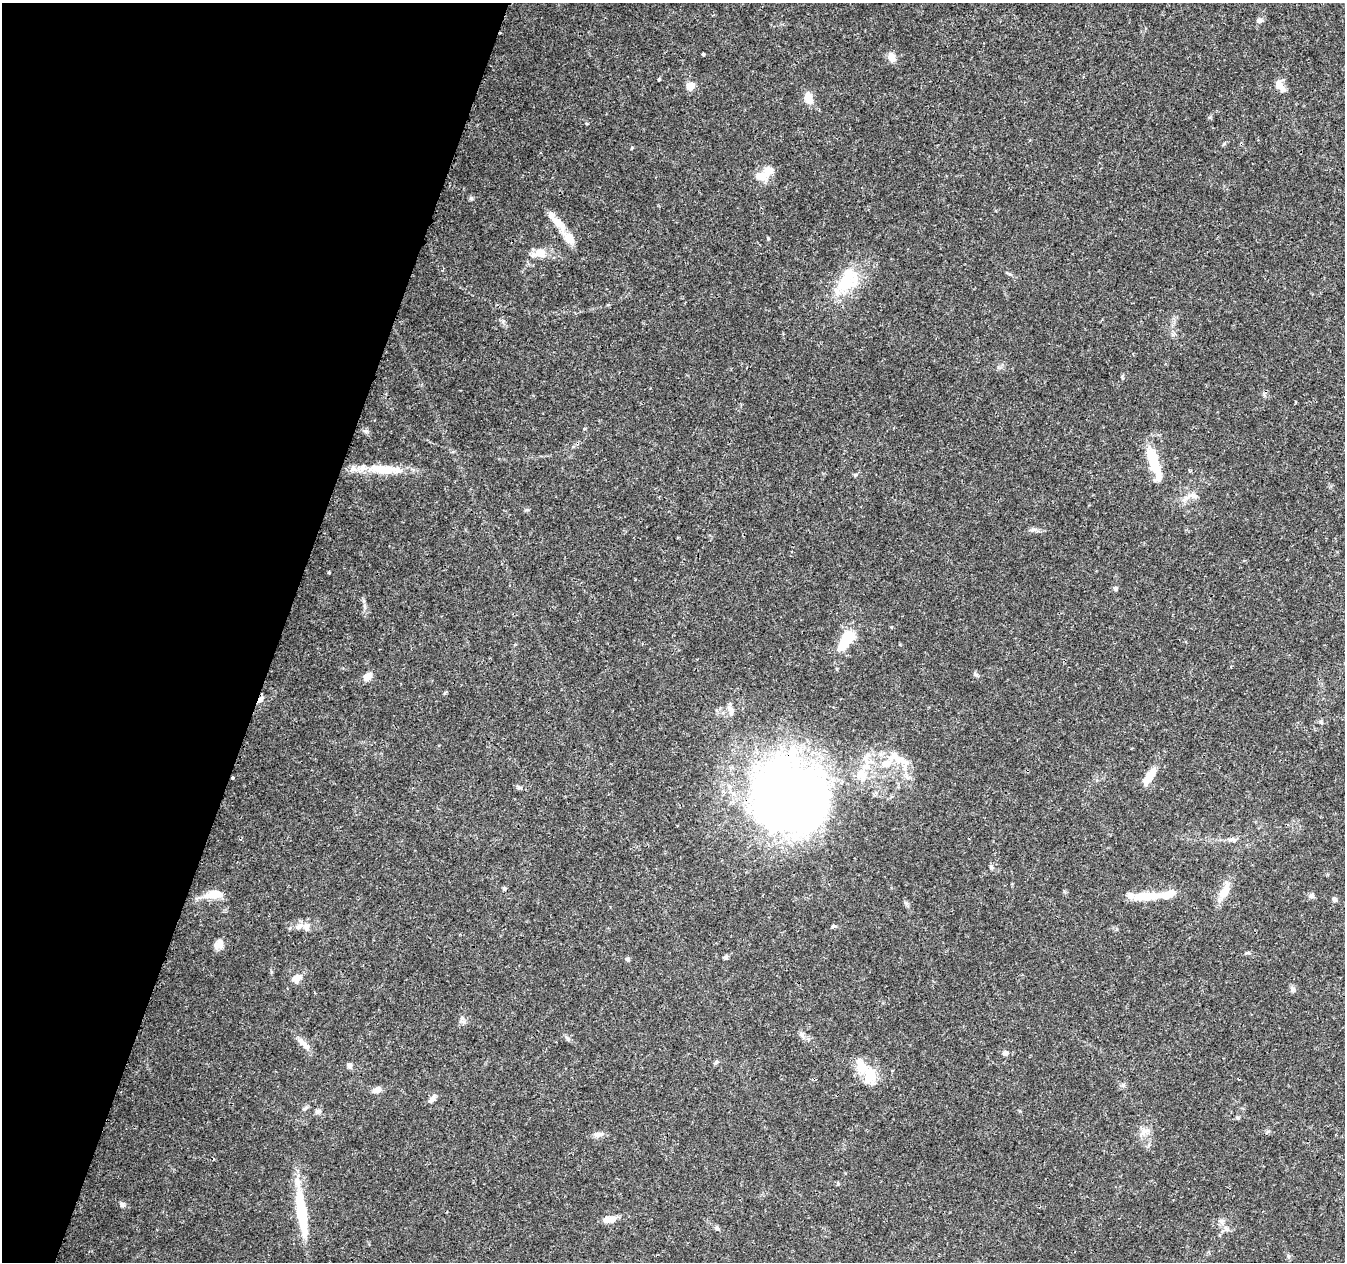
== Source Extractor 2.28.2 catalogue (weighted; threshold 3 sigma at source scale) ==
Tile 9 of 4 x 4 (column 1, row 3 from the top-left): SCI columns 13-1355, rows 1544-2803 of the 5390 x 5544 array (HDU 1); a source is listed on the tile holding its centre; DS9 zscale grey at full resolution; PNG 1347 x 1264 px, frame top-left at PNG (2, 3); no overlay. Shown black and unused: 21% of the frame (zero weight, under 3 of 4 exposures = <1% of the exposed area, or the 3 px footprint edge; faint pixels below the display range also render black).
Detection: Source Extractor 2.28.2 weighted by HDU 2 'WHT'; one run over the whole footprint, this tile lists its part. Background 0.0503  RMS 0.0025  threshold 0.0115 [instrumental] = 3 sigma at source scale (4.5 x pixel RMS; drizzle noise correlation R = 1.50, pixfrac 1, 0.0396/0.0396 arcsec/px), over >= 5 px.
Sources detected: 83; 2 inside a brighter object's white glare — not listed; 10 inside a brighter listed object's ellipse — not listed separately; the other 71 listed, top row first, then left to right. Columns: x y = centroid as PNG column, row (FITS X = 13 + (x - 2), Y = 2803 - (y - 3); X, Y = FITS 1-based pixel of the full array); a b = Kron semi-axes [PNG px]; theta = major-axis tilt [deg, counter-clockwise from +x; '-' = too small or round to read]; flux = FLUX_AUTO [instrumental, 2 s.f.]
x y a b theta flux
1259 21 7 6 - 0.76
703 54 3 3 - 0.42
892 57 13 9 -69 1.7
659 79 3 3 - 0.54
690 86 5 5 - 7
1280 86 16 10 -62 2.1
809 98 16 10 -77 2.8
761 175 19 12 -9 2.8
471 198 6 6 - 0.45
558 223 23 11 -46 4
539 253 21 11 11 3.5
847 281 48 24 50 13
1122 378 8 3 -77 0.32
1153 459 31 10 -72 8.5
385 470 44 12 -1 8.3
1193 495 17 9 -5 2.1
1033 530 12 5 12 0.83
329 573 3 3 - 0.26
1115 588 6 5 - 0.43
364 601 6 4 71 0.41
846 639 23 11 56 9.6
975 674 8 4 -28 0.49
368 676 9 7 49 2.2
260 699 10 5 49 0.94
731 710 14 8 -69 1.5
1321 721 6 5 - 0.45
868 755 9 8 - 1.6
897 758 38 13 -25 6.3
862 774 18 12 -67 4
1149 776 25 8 57 3.4
233 778 3 3 - 0.27
519 788 7 5 -31 0.57
787 796 67 60 -31 250
1234 840 8 5 18 0.73
991 867 7 5 -85 0.49
504 889 5 5 - 0.49
1224 892 25 11 59 3.5
212 894 22 11 12 3.8
1311 895 8 4 45 0.55
1147 896 35 10 6 6.2
1334 899 7 5 -34 0.59
299 926 13 7 32 1.5
833 926 7 4 9 0.43
219 944 12 9 54 1.9
1247 953 6 4 19 0.34
725 957 8 4 30 0.49
627 959 6 5 - 0.49
296 979 14 12 35 2
1293 989 8 6 -10 0.68
462 1020 12 6 -67 0.88
802 1035 7 4 -72 0.62
567 1038 9 4 -59 0.49
304 1044 22 7 -44 2
1005 1053 7 6 - 0.96
716 1062 7 4 32 0.42
349 1065 7 6 - 0.83
870 1075 22 15 77 5.6
1123 1085 6 6 - 0.54
377 1090 9 7 17 1.7
432 1099 12 6 53 1.1
306 1108 8 5 37 0.52
318 1111 9 5 18 0.66
1238 1118 6 4 -70 0.31
1144 1131 17 9 25 2
598 1135 11 7 12 1.4
122 1205 7 6 - 0.64
301 1213 54 11 -82 15
612 1219 12 10 32 1.8
717 1228 6 5 - 0.53
1226 1229 9 7 -46 1.1
1288 1256 6 4 -71 0.4
Overlapping masked pixels (flux is a lower limit): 3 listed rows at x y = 385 470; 260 699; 787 796
Unlisted compact peaks at least as high as the median listed source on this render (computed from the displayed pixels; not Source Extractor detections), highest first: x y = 768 239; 632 147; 998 367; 906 903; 855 475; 526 510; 587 124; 838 1184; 445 693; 1224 144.